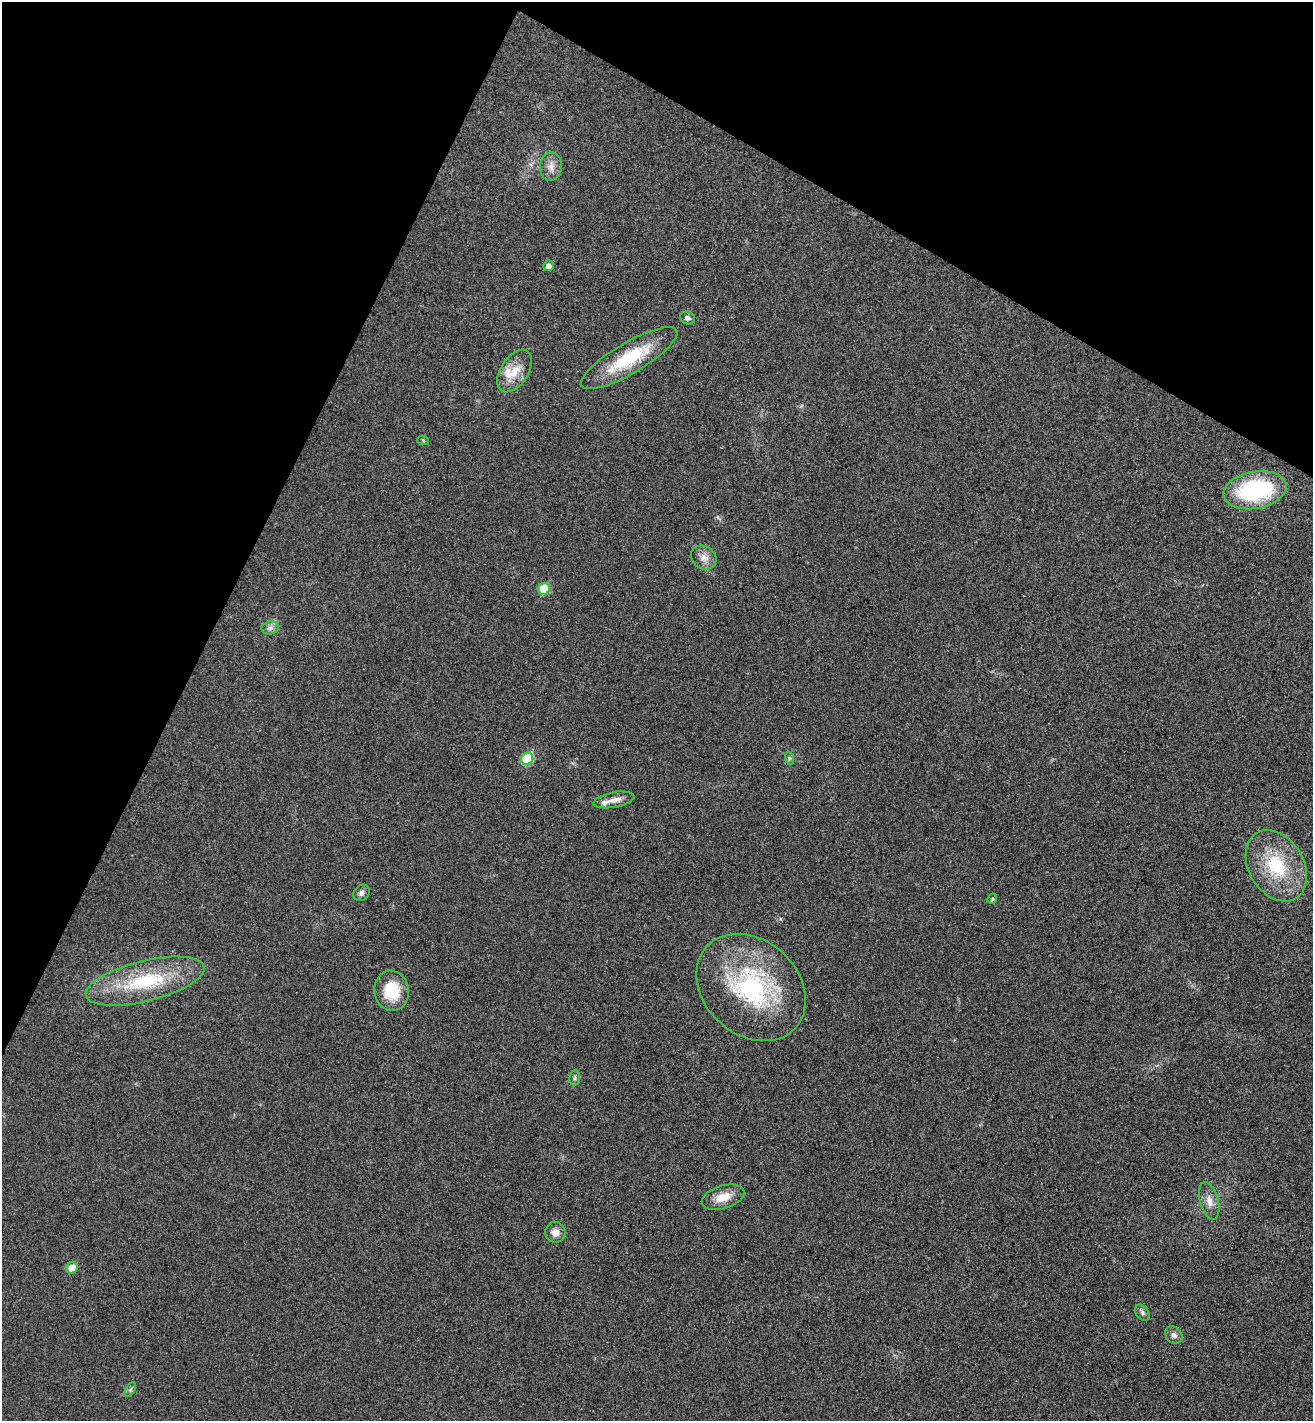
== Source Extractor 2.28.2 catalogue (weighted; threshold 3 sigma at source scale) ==
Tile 2 of 4 x 4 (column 2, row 1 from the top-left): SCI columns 1509-2819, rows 4292-5710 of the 5774 x 5741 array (HDU 1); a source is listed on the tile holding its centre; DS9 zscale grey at full resolution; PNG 1315 x 1423 px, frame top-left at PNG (2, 2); each listed source drawn as its Kron ellipse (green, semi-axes under 4 px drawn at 4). Shown black and unused: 25% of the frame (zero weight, under 3 of 4 exposures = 6% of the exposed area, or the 3 px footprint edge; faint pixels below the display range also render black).
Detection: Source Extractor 2.28.2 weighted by HDU 2 'WHT'; one run over the whole footprint, this tile lists its part. Background 0.0453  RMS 0.007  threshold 0.0314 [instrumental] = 3 sigma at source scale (4.5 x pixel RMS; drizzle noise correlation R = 1.50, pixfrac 1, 0.05/0.05 arcsec/px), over >= 5 px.
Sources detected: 29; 2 inside a brighter listed object's ellipse — not listed separately; the other 27 listed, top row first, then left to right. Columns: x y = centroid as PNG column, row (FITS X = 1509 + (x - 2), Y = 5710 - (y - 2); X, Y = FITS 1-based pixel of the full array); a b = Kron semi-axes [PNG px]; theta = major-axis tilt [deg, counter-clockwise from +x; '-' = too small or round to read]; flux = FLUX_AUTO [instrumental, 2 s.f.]
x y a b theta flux
551 166 14 11 87 5.5
549 266 5 5 - 3.3
687 318 8 6 -19 2.2
629 358 55 15 30 42
515 371 24 13 57 13
423 440 6 4 -19 0.76
1255 490 32 18 10 74
704 558 13 11 -35 5.9
544 589 6 6 - 20
270 628 9 6 13 2.6
789 758 7 4 -72 1.2
527 759 6 6 - 33
614 800 21 7 10 6.1
1276 866 38 27 -59 46
361 893 9 7 47 2.6
992 899 5 4 - 1.1
145 981 61 20 14 55
751 987 60 47 -43 100
392 991 20 17 -82 24
575 1078 7 5 82 1.5
723 1197 22 11 17 11
1209 1201 19 9 -75 6.6
555 1232 10 10 - 5.2
72 1268 6 5 - 8.9
1142 1313 9 6 -52 2
1174 1335 10 7 -43 3
130 1390 8 4 59 1.4